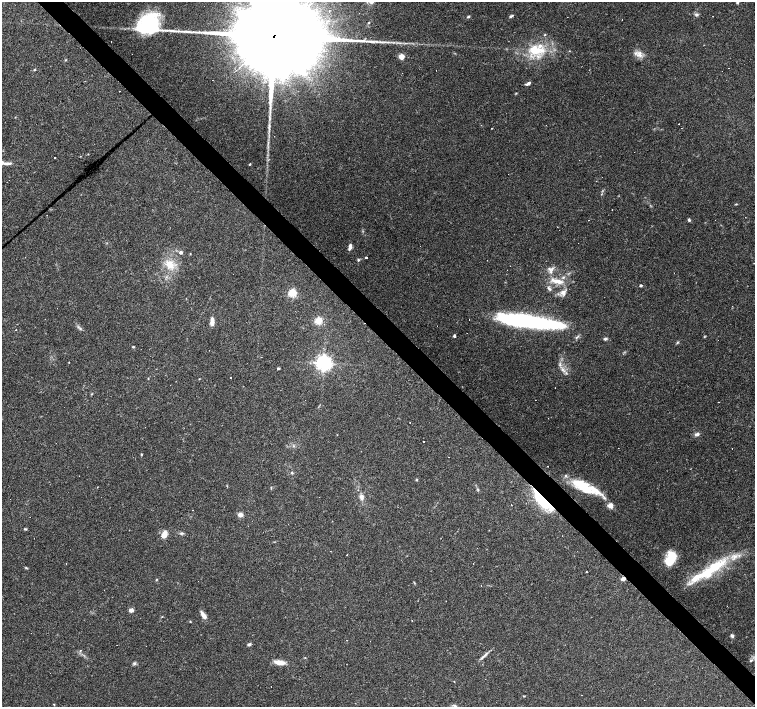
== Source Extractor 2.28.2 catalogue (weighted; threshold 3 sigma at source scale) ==
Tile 6 of 4 x 4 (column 2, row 2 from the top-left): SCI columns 1505-3009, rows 2967-4376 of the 6018 x 6000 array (HDU 1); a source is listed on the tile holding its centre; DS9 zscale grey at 2 x 2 block average (1 PNG px = mean of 2 x 2 image px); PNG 757 x 709 px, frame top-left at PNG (2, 2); no overlay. Shown black and unused: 4% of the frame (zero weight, under 3 of 4 exposures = <1% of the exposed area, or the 3 px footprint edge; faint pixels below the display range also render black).
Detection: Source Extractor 2.28.2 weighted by HDU 2 'WHT'; one run over the whole footprint, this tile lists its part. Background 0.105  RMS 0.0053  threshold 0.0237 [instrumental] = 3 sigma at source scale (4.5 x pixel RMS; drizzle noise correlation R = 1.50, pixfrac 1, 0.0396/0.0396 arcsec/px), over >= 5 px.
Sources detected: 157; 3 inside a brighter object's white glare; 44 cosmic-ray / hot-pixel residue — not listed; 13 inside a brighter listed object's ellipse — not listed separately; the other 97 listed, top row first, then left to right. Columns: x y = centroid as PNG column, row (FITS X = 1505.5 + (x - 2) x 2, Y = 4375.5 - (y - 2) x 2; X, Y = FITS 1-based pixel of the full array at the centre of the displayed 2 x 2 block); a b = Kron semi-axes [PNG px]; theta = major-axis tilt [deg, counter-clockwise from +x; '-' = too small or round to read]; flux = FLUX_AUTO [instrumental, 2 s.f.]
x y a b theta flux
371 2 6 6 - 4.8
696 14 5 4 - 2.6
511 16 6 3 29 1.9
468 17 4 2 - 1.6
369 23 3 2 - 0.96
545 35 3 2 - 1
273 37 49 21 39 61000
377 41 7 2 -1 3.2
536 50 25 13 -3 42
569 51 2 2 - 0.57
639 55 9 6 -12 7.3
401 57 4 3 - 13
65 60 3 3 - 0.93
34 69 4 2 - 1
528 83 7 3 29 3
120 91 2 2 - 0.33
679 124 2 2 - 0.46
269 126 6 3 -84 2.7
492 128 2 2 - 0.55
88 154 2 2 - 0.51
80 156 2 2 - 0.59
55 158 2 2 - 1.8
7 163 7 4 6 3.3
250 164 3 2 - 1
596 181 2 2 - 1.2
736 204 3 2 - 0.83
689 220 4 3 - 2.2
350 246 5 4 - 3.4
181 252 4 4 - 3.1
190 253 3 2 - 0.47
366 257 2 2 - 43
358 260 4 3 - 1.4
170 264 15 9 -45 18
552 269 6 4 51 3.7
674 273 2 2 - 0.85
558 281 18 5 -13 14
641 285 2 2 - 3
549 289 9 3 -49 3.1
292 293 3 3 - 76
563 293 8 7 - 6.4
732 306 2 2 - 0.41
469 320 2 2 - 1
318 321 3 3 - 58
526 321 57 11 -8 200
212 322 9 4 -90 8.2
80 329 4 3 - 2
16 330 2 2 - 0.84
454 336 3 2 - 2
704 337 4 2 - 0.88
605 339 4 3 - 2.7
677 342 4 3 - 1.2
133 347 3 3 - 1.3
261 357 2 2 - 2.6
324 363 4 4 - 570
278 368 3 2 - 1.6
562 370 6 4 -65 3.5
199 379 3 2 - 0.6
91 394 3 2 - 0.94
697 434 8 4 17 3.6
424 442 2 2 - 2.6
141 454 3 2 - 0.87
292 473 4 3 - 1.4
416 480 4 3 - 1.1
227 486 3 2 - 0.66
583 486 28 13 -29 43
97 487 2 2 - 0.6
358 490 2 2 - 0.67
478 490 3 2 - 0.96
361 497 8 5 -79 5.7
546 502 31 10 -37 76
610 505 7 6 - 6.4
240 515 4 4 - 7.8
25 529 4 3 - 1.4
182 533 5 3 - 2
164 534 9 5 66 11
347 555 2 2 - 3.4
670 562 18 6 61 30
26 568 3 3 - 1
712 569 52 11 34 66
586 572 2 2 - 0.67
623 579 3 2 - 9.5
156 580 3 2 - 0.89
481 585 2 2 - 0.36
131 610 5 4 - 4.4
203 615 11 4 -58 6.4
162 617 3 2 - 0.61
190 621 3 2 - 0.82
31 633 2 2 - 0.98
732 636 4 4 - 3.2
249 644 5 3 - 2.1
80 651 2 2 - 1.2
485 655 14 3 45 4.6
751 660 4 3 - 1.9
279 662 15 5 -8 10
134 663 4 4 - 2.3
271 686 2 2 - 0.39
455 706 4 3 - 1.6
Overlapping masked pixels (flux is a lower limit): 3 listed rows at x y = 273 37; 546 502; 623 579
Isophote crosses this tile's border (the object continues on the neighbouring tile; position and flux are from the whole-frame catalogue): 3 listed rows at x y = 371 2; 273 37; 455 706
Diffuse or blended objects may show on this block-average render without a row.